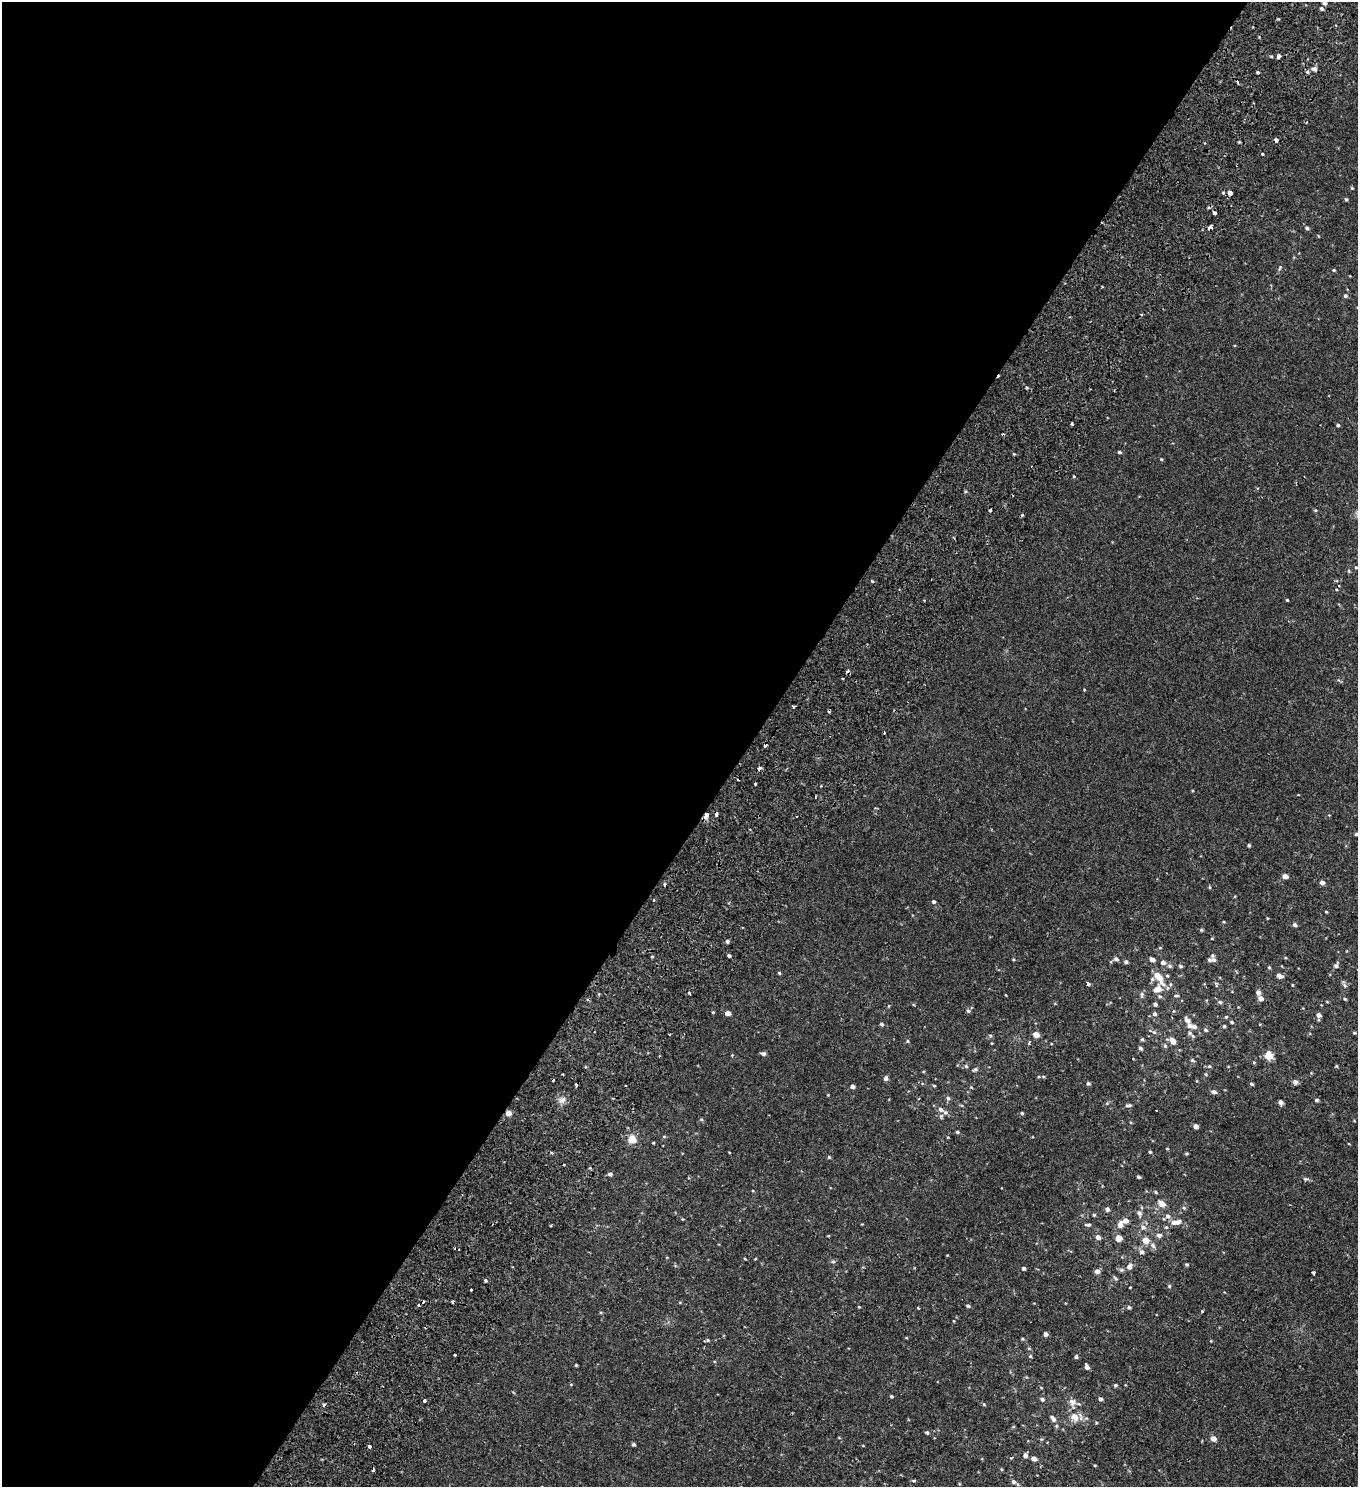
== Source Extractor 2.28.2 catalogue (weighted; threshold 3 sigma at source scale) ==
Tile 5 of 4 x 4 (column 1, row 2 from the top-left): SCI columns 428-1783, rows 3149-4633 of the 6341 x 6289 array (HDU 1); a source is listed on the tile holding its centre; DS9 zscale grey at full resolution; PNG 1360 x 1489 px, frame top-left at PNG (2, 2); no overlay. Shown black and unused: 55% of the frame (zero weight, under 2 of 3 exposures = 11% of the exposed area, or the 3 px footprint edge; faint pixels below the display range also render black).
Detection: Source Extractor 2.28.2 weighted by HDU 2 'WHT'; one run over the whole footprint, this tile lists its part. Background -1.22e-04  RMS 0.0034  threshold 0.0153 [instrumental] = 3 sigma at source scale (4.5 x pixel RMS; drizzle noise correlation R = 1.50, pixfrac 1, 0.0396/0.0396 arcsec/px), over >= 5 px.
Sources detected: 202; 24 cosmic-ray / hot-pixel residue — not listed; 9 inside a brighter listed object's ellipse — not listed separately; the other 169 listed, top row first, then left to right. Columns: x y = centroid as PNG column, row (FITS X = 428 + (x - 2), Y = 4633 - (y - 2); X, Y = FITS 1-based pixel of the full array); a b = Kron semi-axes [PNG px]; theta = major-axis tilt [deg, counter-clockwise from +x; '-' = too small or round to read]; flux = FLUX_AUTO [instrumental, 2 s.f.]
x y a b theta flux
1324 3 5 4 - 0.88
1321 8 5 5 - 0.57
1278 56 4 3 - 1.7
1314 69 6 5 - 0.98
1258 72 3 3 - 0.39
1307 72 5 4 - 0.48
1276 140 3 3 - 2.3
1262 154 3 3 - 1.4
1352 188 4 4 - 0.25
1230 193 4 3 - 3.8
1346 199 4 4 - 0.41
1214 213 4 3 - 2.7
1210 227 4 3 - 16
1307 228 4 4 - 0.5
1334 270 4 3 - 0.29
1345 296 5 4 - 0.53
1072 424 3 2 - 0.39
1338 425 4 3 - 0.41
1119 452 4 3 - 0.5
1161 459 4 3 - 0.27
1356 567 4 4 - 0.31
1349 571 5 3 - 0.29
872 581 3 3 - 0.26
1339 586 3 2 - 0.19
1287 600 3 3 - 0.25
794 707 3 3 - 1.8
759 768 3 3 - 23
755 784 3 3 - 2.7
705 816 5 3 - 3
1356 834 4 3 - 0.47
1249 845 3 3 - 0.47
1285 876 5 4 - 1.6
1322 882 4 4 - 1.2
654 900 3 2 - 0.54
934 902 4 4 - 0.55
1295 924 4 4 - 0.76
1201 930 5 4 - 0.4
727 941 4 4 - 0.58
729 955 3 3 - 2.1
1116 959 6 5 - 0.72
1152 960 5 4 - 1.3
1214 960 7 6 - 0.98
1126 962 4 4 - 0.68
1163 962 5 4 - 0.96
1180 966 5 4 - 0.45
1336 966 5 5 - 0.78
779 973 4 3 - 0.31
1157 975 6 6 - 2.4
1167 976 5 4 - 0.38
1279 976 6 4 -19 1.5
1088 984 3 3 - 2.3
1157 989 13 8 28 2.2
1258 992 5 4 - 1.1
1142 994 7 5 -84 0.59
1176 995 7 3 0 0.36
1261 998 5 4 - 1.6
1345 999 4 3 - 0.31
1220 1002 5 5 - 0.46
1155 1004 4 4 - 0.68
968 1011 5 4 - 0.55
713 1012 4 3 - 0.22
728 1013 4 4 - 1.7
1155 1014 6 6 - 0.68
1318 1015 5 4 - 1.3
1226 1017 4 4 - 0.34
1187 1020 11 6 -49 1.3
1232 1022 5 4 - 0.34
882 1024 5 4 - 0.47
1224 1026 4 4 - 0.34
1206 1030 5 4 - 0.44
1154 1032 6 4 -41 0.45
1354 1033 4 4 - 0.32
669 1034 3 2 - 0.27
1190 1034 13 5 -41 0.98
990 1035 5 3 - 0.32
1036 1035 5 4 - 2.6
1142 1039 5 4 - 0.4
908 1041 4 4 - 0.38
1173 1041 8 5 -64 2.1
1029 1043 3 3 - 0.87
1165 1046 6 4 -78 0.47
1140 1048 5 4 - 0.67
763 1054 5 4 - 0.72
1269 1055 7 7 - 3.8
1192 1060 5 4 - 0.39
966 1066 5 5 - 0.44
1209 1066 5 4 - 0.35
975 1069 6 4 21 0.5
1206 1074 5 3 - 0.31
563 1075 3 2 - 0.3
886 1078 5 5 - 0.86
1295 1082 5 4 - 1.1
1088 1083 4 4 - 0.54
1252 1084 4 3 - 0.45
852 1086 4 4 - 0.96
934 1086 5 3 - 0.27
1214 1092 5 5 - 0.86
948 1098 5 5 - 0.53
562 1100 8 5 20 1.1
1317 1100 5 4 - 0.45
1281 1102 5 4 - 1.1
1128 1105 8 3 9 0.61
1157 1111 3 2 - 0.42
945 1112 6 6 - 0.79
508 1113 5 4 - 1.9
1022 1113 5 4 - 0.39
1195 1126 4 4 - 1.4
957 1132 5 4 - 0.36
632 1139 10 9 - 2.6
1150 1152 3 3 - 0.34
1187 1153 5 3 - 0.32
829 1157 4 4 - 0.33
610 1174 5 4 - 0.64
1139 1177 3 3 - 0.47
1305 1179 5 4 - 0.38
1156 1192 5 4 - 0.33
1162 1204 6 5 - 2.6
1107 1209 5 4 - 0.96
1139 1213 6 6 - 1.1
1094 1215 4 4 - 0.34
1168 1216 7 6 - 0.97
1177 1222 8 6 18 1.4
1088 1225 8 3 -4 0.53
1120 1225 8 5 69 2
550 1226 3 3 - 0.73
1143 1227 7 6 - 1.1
1159 1235 6 5 - 0.8
1098 1237 5 5 - 1.2
1119 1238 5 5 - 2.7
1145 1240 5 5 - 3.3
1153 1245 8 5 -50 0.83
1142 1252 5 5 - 0.92
1186 1264 4 3 - 0.39
1129 1267 8 6 49 1.2
1023 1268 4 4 - 0.47
1121 1270 6 5 - 0.6
1097 1271 5 5 - 1.3
1314 1273 3 3 - 1.2
1115 1278 7 4 -37 0.5
486 1280 3 3 - 1.1
1169 1286 4 4 - 0.4
471 1290 3 3 - 1.1
968 1306 4 3 - 0.58
859 1307 4 2 - 0.23
1129 1307 4 4 - 0.57
918 1308 3 3 - 0.95
954 1321 3 3 - 0.28
1046 1334 4 4 - 1
707 1340 5 5 - 0.4
455 1354 3 3 - 1.1
1030 1356 5 4 - 0.35
1076 1357 4 4 - 0.5
576 1365 3 3 - 0.28
1087 1366 6 4 -72 1.2
1115 1385 4 3 - 0.42
891 1396 4 3 - 0.31
1042 1399 5 4 - 0.54
1101 1399 4 4 - 0.69
424 1401 3 3 - 4.4
1072 1402 8 8 - 1.3
1075 1417 14 10 -47 2.8
1053 1419 11 6 -57 1.3
927 1432 4 4 - 0.43
1213 1439 5 4 - 2
633 1444 4 3 - 0.56
369 1446 3 3 - 1.6
1025 1455 6 5 - 0.91
1034 1458 5 4 - 1.2
1013 1482 6 5 - 0.81
Overlapping masked pixels (flux is a lower limit): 5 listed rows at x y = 1276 140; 1210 227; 759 768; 705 816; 508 1113
Isophote crosses this tile's border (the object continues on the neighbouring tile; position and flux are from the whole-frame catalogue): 2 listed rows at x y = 1324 3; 1356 834